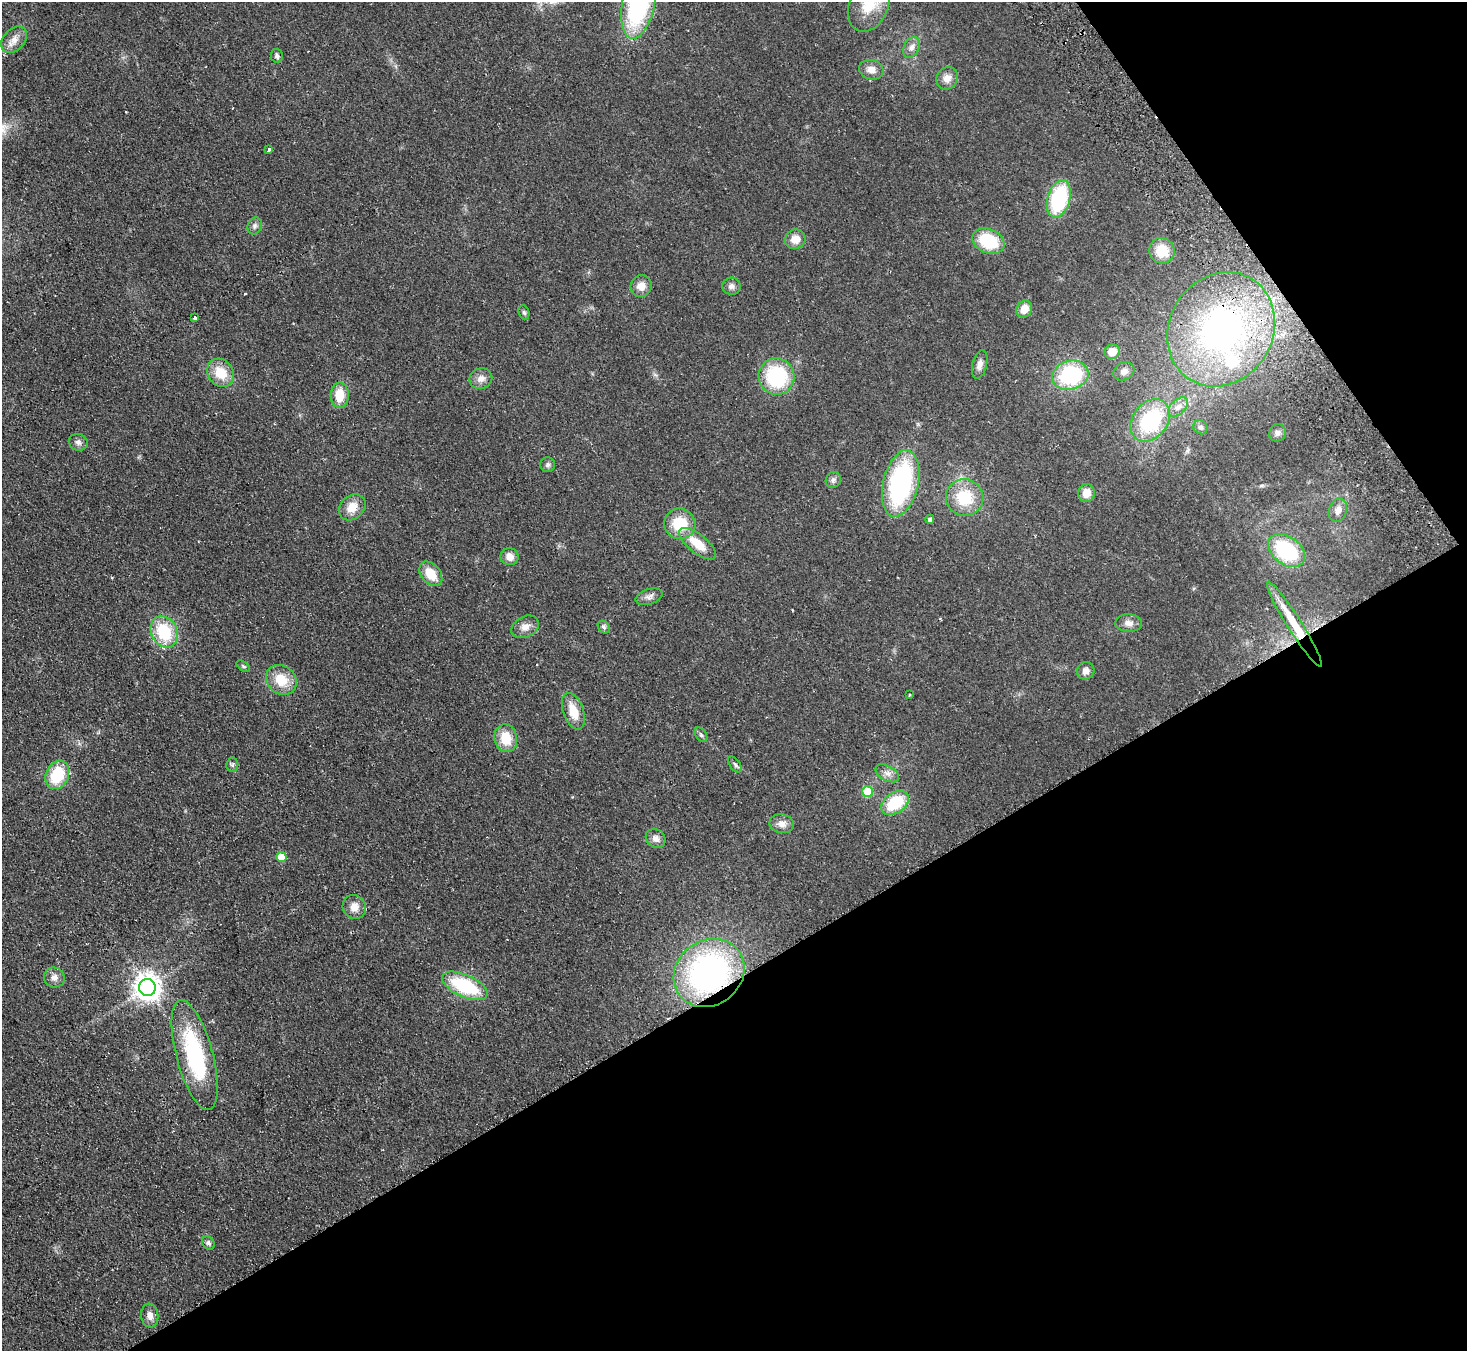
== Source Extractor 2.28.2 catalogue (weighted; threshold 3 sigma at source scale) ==
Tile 12 of 4 x 4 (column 4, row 3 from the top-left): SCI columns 4445-5909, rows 1543-2891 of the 5958 x 5920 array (HDU 1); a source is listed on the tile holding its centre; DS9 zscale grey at full resolution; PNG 1469 x 1353 px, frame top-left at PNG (2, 2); each listed source drawn as its Kron ellipse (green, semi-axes under 4 px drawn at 4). Shown black and unused: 33% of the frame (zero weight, under 2 of 3 exposures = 3% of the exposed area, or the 3 px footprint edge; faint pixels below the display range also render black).
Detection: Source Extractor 2.28.2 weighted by HDU 2 'WHT'; one run over the whole footprint, this tile lists its part. Background 0.106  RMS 0.013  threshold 0.0605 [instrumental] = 3 sigma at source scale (4.5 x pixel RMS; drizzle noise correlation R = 1.50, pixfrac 1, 0.05/0.05 arcsec/px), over >= 5 px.
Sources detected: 79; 3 cosmic-ray / hot-pixel residue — neither listed nor drawn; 1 inside a brighter listed object's ellipse — not listed separately; the other 75 listed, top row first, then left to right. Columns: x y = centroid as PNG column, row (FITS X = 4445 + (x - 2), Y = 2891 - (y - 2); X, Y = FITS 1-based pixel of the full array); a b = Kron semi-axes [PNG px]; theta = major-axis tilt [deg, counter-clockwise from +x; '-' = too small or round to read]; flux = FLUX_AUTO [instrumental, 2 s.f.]
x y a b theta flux
638 3 36 16 79 230
869 4 29 19 68 38
14 40 15 10 47 12
911 47 11 7 64 7.2
277 56 7 6 - 4.2
871 70 12 9 -14 11
947 78 12 10 57 11
269 150 4 3 - 5.5
1059 199 19 11 74 110
255 226 8 7 - 4.4
795 239 10 9 - 14
988 241 16 12 -22 58
1162 251 13 12 - 29
641 286 11 10 - 11
731 286 9 8 - 5.6
1024 309 9 7 56 15
524 312 7 5 -70 2.6
195 318 4 3 - 14
1221 329 59 51 59 360
1112 352 8 7 - 17
980 364 14 7 76 7.5
1124 371 11 8 28 6.6
220 373 15 12 -53 29
1070 375 18 14 16 110
777 376 18 18 - 100
481 379 11 10 - 9.2
340 395 12 9 87 28
1178 407 12 7 44 7.4
1150 420 23 17 52 98
1200 427 7 6 - 3.2
1277 433 9 8 - 4.7
78 442 9 8 - 5.6
548 465 7 7 - 3.7
833 480 8 7 - 4.3
901 483 34 17 77 200
1086 493 9 8 - 15
965 498 19 18 - 49
352 507 15 11 42 19
1338 510 12 9 71 8.8
930 519 4 4 - 4.1
680 524 16 15 - 42
698 544 22 9 -38 29
1286 550 20 14 -36 90
510 557 9 8 - 10
431 574 14 9 -50 25
649 597 14 7 17 6.4
1129 623 13 8 -2 9.3
1294 624 50 7 -58 42
525 627 14 10 28 10
604 627 7 5 -49 3
164 632 16 13 -63 63
243 666 8 4 -36 1.9
1086 671 9 8 - 7.4
281 680 16 14 -40 29
909 695 4 3 - 1.2
573 711 19 10 -69 25
701 735 8 5 -53 2.7
506 738 14 11 -78 30
735 764 9 5 -53 3.1
232 765 7 6 - 2.7
887 773 13 7 -29 7.6
57 775 15 11 65 55
868 792 5 5 - 51
895 803 15 10 34 57
782 824 12 9 -11 9.6
656 838 10 9 - 7.4
281 857 5 5 - 30
354 907 12 11 - 13
709 973 37 32 38 340
54 977 10 10 - 7.8
465 986 24 11 -24 88
147 988 8 8 - 1400
195 1055 57 18 -75 140
208 1243 7 6 - 3.9
150 1316 12 8 -84 8.3
Overlapping masked pixels (flux is a lower limit): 3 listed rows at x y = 1221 329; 1294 624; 709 973
Isophote crosses this tile's border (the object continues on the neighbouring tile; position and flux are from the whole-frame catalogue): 2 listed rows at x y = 638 3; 869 4